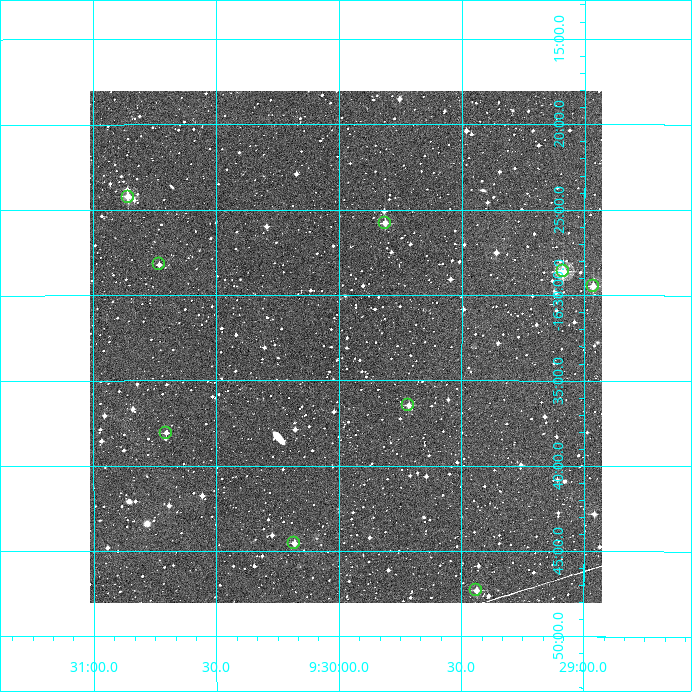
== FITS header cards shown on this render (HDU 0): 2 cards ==
NAXIS1  =                  512
NAXIS2  =                  512

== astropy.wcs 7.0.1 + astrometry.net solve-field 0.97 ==
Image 512 x 512 px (HDU 0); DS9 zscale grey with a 90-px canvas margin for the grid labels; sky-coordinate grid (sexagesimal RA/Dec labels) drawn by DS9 from the SOLVED WCS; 9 Tycho-2 reference stars matched to detected sources circled (green)
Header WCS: RA---TAN/DEC--TAN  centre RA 09:29:58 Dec -16:33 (142.49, -16.55 deg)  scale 3.52 arcsec/px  FOV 30.0' x 30.0'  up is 0 deg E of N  parity normal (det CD < 0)
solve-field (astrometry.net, Tycho-2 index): VERIFIED the header's WCS against the Tycho-2 star catalogue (verified at 2 index scales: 6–9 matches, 0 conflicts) and refined it, rather than solving blind
Solved WCS: RA---TAN-SIP/DEC--TAN-SIP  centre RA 09:29:58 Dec -16:33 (142.49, -16.55 deg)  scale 3.51 arcsec/px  FOV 30.0' x 30.0'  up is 0 deg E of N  parity normal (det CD < 0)
The solver's refit moves the header's centre by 1.3 arcsec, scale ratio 0.9997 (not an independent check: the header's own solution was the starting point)
Tycho-2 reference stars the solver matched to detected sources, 9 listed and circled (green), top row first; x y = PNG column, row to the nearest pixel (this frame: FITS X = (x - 94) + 1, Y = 512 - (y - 91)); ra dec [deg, ICRS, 3 dp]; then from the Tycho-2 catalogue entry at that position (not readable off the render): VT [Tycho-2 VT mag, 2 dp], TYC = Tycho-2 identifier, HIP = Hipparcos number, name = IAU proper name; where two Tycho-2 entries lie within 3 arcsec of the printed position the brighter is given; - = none
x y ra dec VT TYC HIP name
132 197 142.715 -16.404 10.65 6030-754-1 - -
389 223 142.453 -16.430 11.28 6030-513-1 - -
163 264 142.683 -16.470 11.72 6030-857-1 - -
567 271 142.272 -16.477 9.77 6030-1457-1 - -
597 286 142.241 -16.491 11.04 6030-1268-1 - -
412 405 142.429 -16.608 12.38 6030-982-1 - -
170 433 142.676 -16.635 12.09 6030-933-1 - -
298 543 142.545 -16.743 12.20 6030-37-1 - -
480 590 142.359 -16.788 11.69 6030-22-1 - -